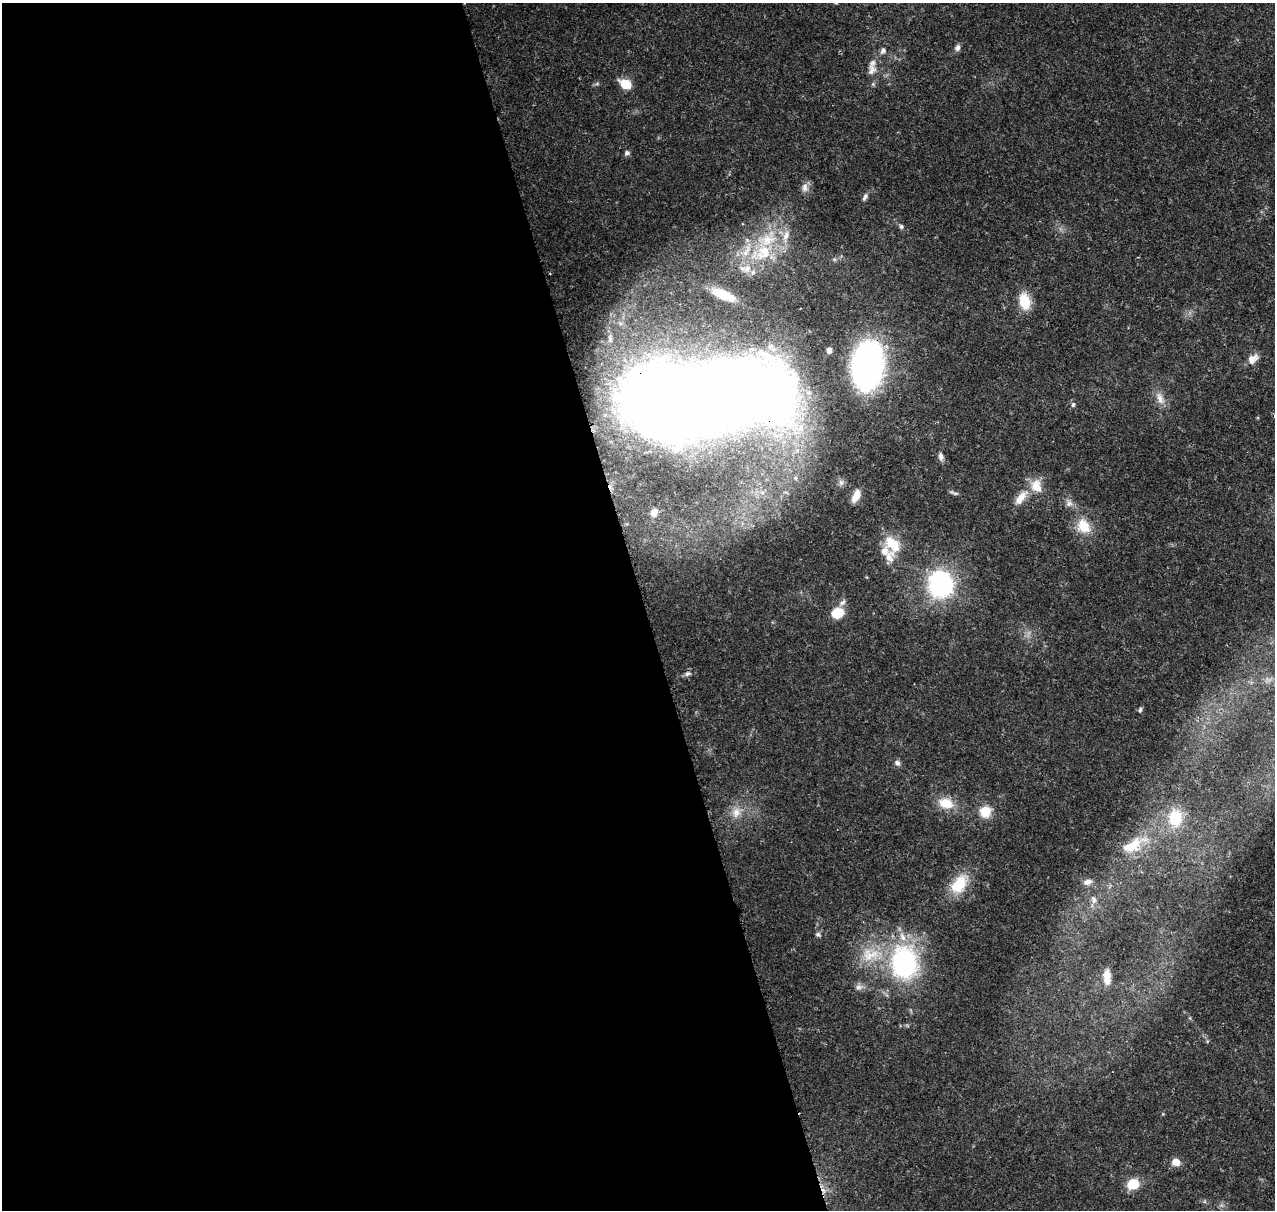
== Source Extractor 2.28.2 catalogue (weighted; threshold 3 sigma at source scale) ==
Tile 9 of 4 x 4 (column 1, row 3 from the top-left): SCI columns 115-1387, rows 1337-2544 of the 5323 x 5036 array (HDU 1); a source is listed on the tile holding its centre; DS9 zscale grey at full resolution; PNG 1277 x 1212 px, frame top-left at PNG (2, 3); no overlay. Shown black and unused: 51% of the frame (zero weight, under 3 of 4 exposures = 7% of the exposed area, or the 3 px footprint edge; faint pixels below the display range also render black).
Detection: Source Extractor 2.28.2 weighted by HDU 2 'WHT'; one run over the whole footprint, this tile lists its part. Background 0.0736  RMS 0.0034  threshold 0.0152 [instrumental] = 3 sigma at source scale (4.5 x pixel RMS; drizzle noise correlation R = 1.50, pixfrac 1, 0.0396/0.0396 arcsec/px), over >= 5 px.
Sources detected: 57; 1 inside a brighter object's white glare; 2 cosmic-ray / hot-pixel residue — not listed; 7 inside a brighter listed object's ellipse — not listed separately; the other 47 listed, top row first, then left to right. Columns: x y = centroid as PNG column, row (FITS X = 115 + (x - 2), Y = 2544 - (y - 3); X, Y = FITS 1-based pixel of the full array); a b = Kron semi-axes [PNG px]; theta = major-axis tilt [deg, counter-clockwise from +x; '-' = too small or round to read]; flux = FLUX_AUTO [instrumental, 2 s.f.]
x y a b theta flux
957 48 9 6 77 1.2
883 51 8 7 - 1.2
872 69 17 11 82 3.3
626 84 11 7 -27 7.5
627 153 6 6 - 0.96
805 187 13 9 -85 2
865 197 11 5 65 1
901 227 6 6 - 0.77
767 239 35 21 26 19
747 268 12 11 - 3.8
723 295 27 10 -23 9.3
1024 301 16 11 -77 9.2
829 350 6 5 - 1.6
1253 359 14 9 36 3.1
867 366 31 20 84 130
1160 398 19 8 -69 3.1
706 399 112 48 10 980
1073 405 6 5 - 0.78
941 456 9 6 -84 1.3
841 482 9 6 -75 1.2
1036 486 20 15 -67 5.8
856 496 14 7 65 4.3
1021 498 25 10 53 4.9
1069 503 10 9 - 1.6
654 512 8 7 - 2.4
1084 526 21 16 -55 7.7
893 544 25 18 -58 9.4
941 585 10 9 - 200
842 603 11 6 33 1.2
837 613 11 9 10 8.2
688 674 10 6 18 1.1
1140 710 7 4 64 0.56
897 763 7 6 - 1.3
946 803 19 13 -17 6.6
736 812 15 12 75 3.9
985 812 14 14 - 5.5
1175 818 23 18 89 12
1132 846 31 14 30 10
1088 882 12 7 17 1.7
959 884 28 17 55 10
1094 900 11 7 -64 1.8
818 934 7 5 -13 0.78
904 963 44 34 -86 50
1107 977 20 9 -88 4.1
859 987 10 9 - 1.5
1176 1162 8 7 - 3.6
1133 1184 7 7 - 15
Overlapping masked pixels (flux is a lower limit): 2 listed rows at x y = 867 366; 706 399